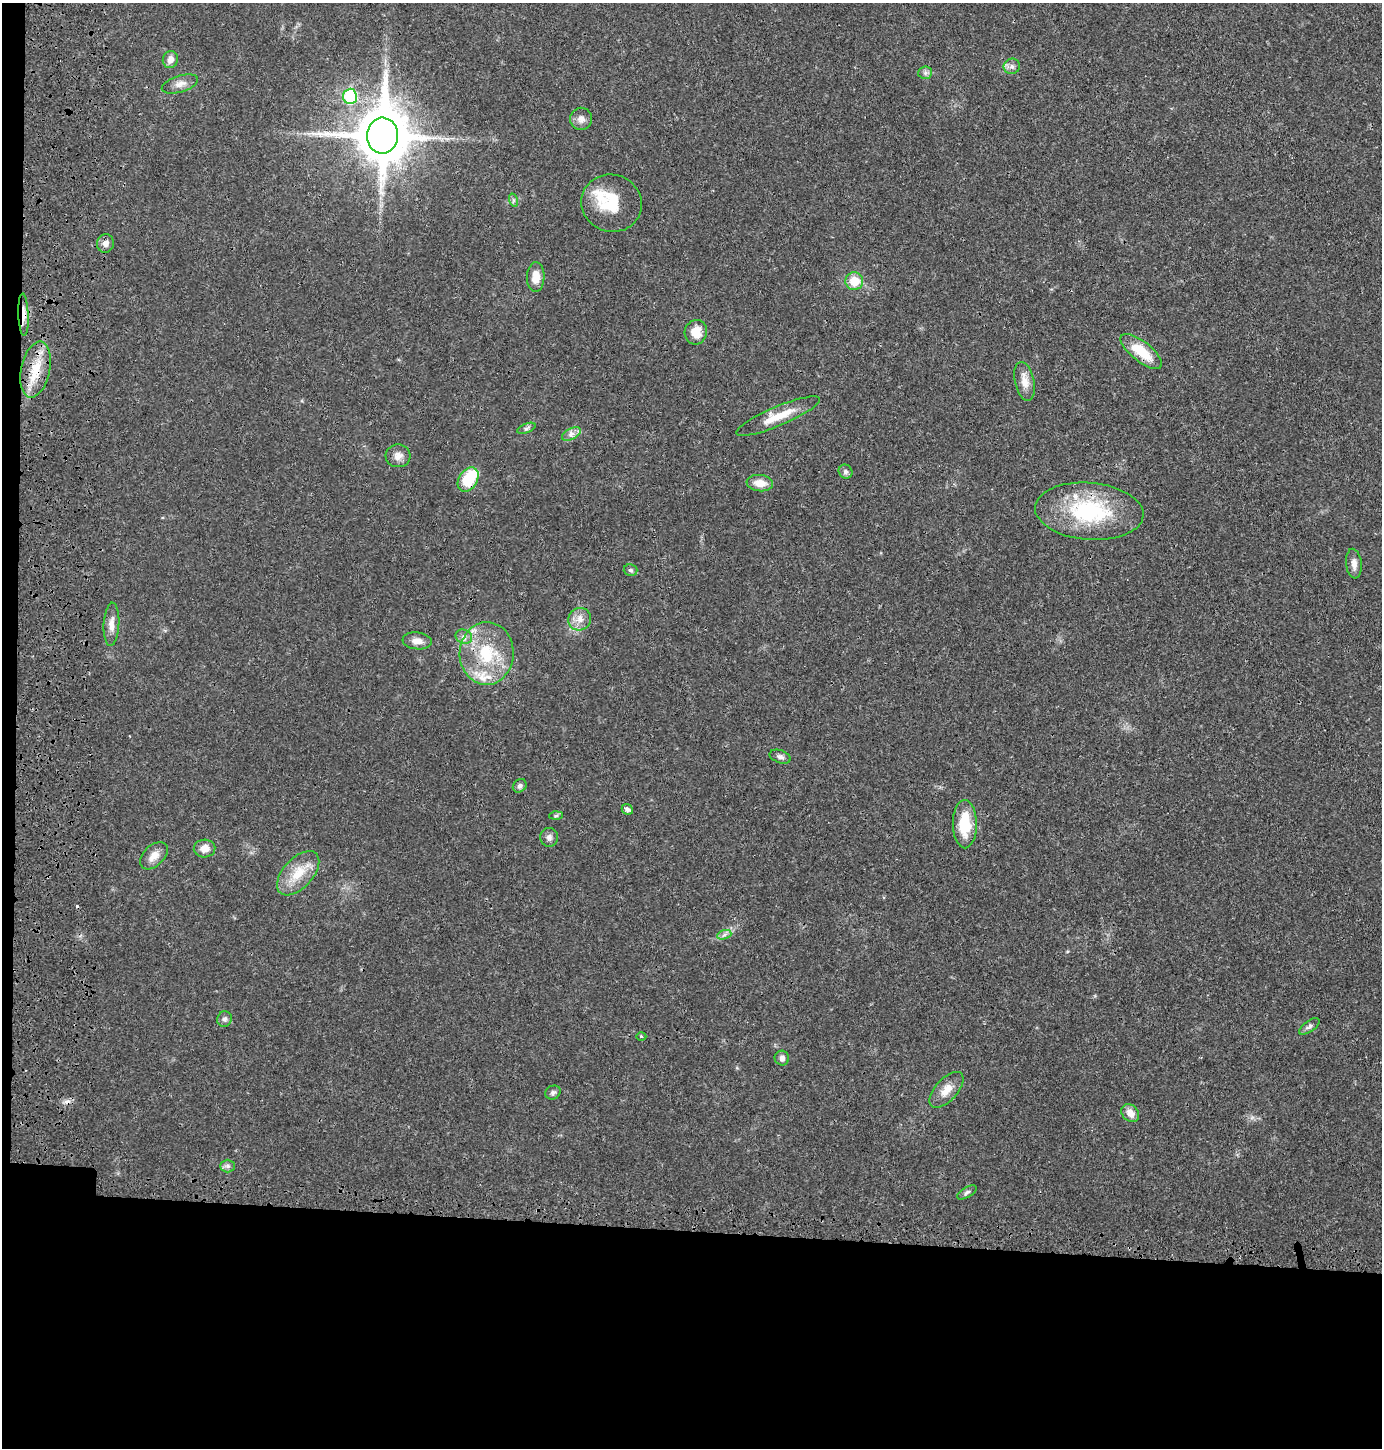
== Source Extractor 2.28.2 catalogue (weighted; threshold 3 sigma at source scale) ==
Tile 7 of 3 x 3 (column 1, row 3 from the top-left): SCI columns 189-1568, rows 75-1520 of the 4555 x 4451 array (HDU 1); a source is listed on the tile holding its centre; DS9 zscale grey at full resolution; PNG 1384 x 1450 px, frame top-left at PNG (2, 3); each listed source drawn as its Kron ellipse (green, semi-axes under 4 px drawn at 4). Shown black and unused: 16% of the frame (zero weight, under 3 of 4 exposures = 7% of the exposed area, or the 3 px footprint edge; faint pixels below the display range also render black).
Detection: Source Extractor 2.28.2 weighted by HDU 2 'WHT'; one run over the whole footprint, this tile lists its part. Background 0.0264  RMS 0.0028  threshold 0.0127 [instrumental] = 3 sigma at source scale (4.5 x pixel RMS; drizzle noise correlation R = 1.50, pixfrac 1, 0.05/0.05 arcsec/px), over >= 5 px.
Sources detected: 57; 1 inside a brighter object's white glare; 2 cosmic-ray / hot-pixel residue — neither listed nor drawn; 3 inside a brighter listed object's ellipse — not listed separately; the other 51 listed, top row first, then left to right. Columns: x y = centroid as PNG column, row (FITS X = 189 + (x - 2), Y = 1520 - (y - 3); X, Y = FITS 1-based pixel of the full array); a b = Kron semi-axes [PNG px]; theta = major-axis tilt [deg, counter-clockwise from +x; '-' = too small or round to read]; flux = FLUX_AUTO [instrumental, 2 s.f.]
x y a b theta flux
170 59 9 7 74 2
1012 66 8 7 - 1.1
925 73 7 6 - 0.83
180 84 19 8 17 2.1
350 96 8 7 - 19
581 119 11 11 - 1.8
382 136 18 15 87 1600
513 200 7 4 -72 0.53
611 203 30 28 -22 11
105 244 9 8 - 1.6
536 277 15 8 87 3.2
854 281 9 8 - 5.4
23 315 21 5 -87 2.4
696 332 12 11 - 4.1
1141 351 25 10 -39 8.2
35 370 28 14 77 7.3
1025 381 20 9 -78 3.1
778 416 45 9 23 6.7
526 428 10 4 21 0.73
571 434 10 5 27 1.3
398 456 12 11 - 2.1
845 472 7 6 - 0.78
468 479 13 9 58 11
760 483 13 8 -6 3.1
1089 511 54 28 -5 28
1354 564 15 8 -84 1.7
630 570 7 6 - 0.68
580 619 12 11 - 2.5
111 624 21 7 87 2.5
464 637 8 7 - 1.2
417 641 14 8 -6 2.2
487 653 31 27 88 16
780 757 11 6 -19 0.98
520 786 7 6 - 0.87
627 809 6 5 - 1.1
556 816 6 4 3 0.47
965 824 24 12 -89 10
549 837 9 9 - 1.1
204 848 11 9 3 2.6
154 856 16 10 44 2.8
298 873 27 15 47 7
724 935 7 4 19 0.74
224 1019 8 7 - 0.88
1309 1026 12 5 35 0.81
641 1037 5 3 - 0.35
782 1058 7 7 - 1.1
946 1090 22 11 48 3.5
553 1093 8 6 29 0.69
1130 1113 10 7 -45 2.5
228 1166 7 6 - 0.83
967 1192 11 5 32 0.74
Overlapping masked pixels (flux is a lower limit): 4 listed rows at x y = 23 315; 1141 351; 35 370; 468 479